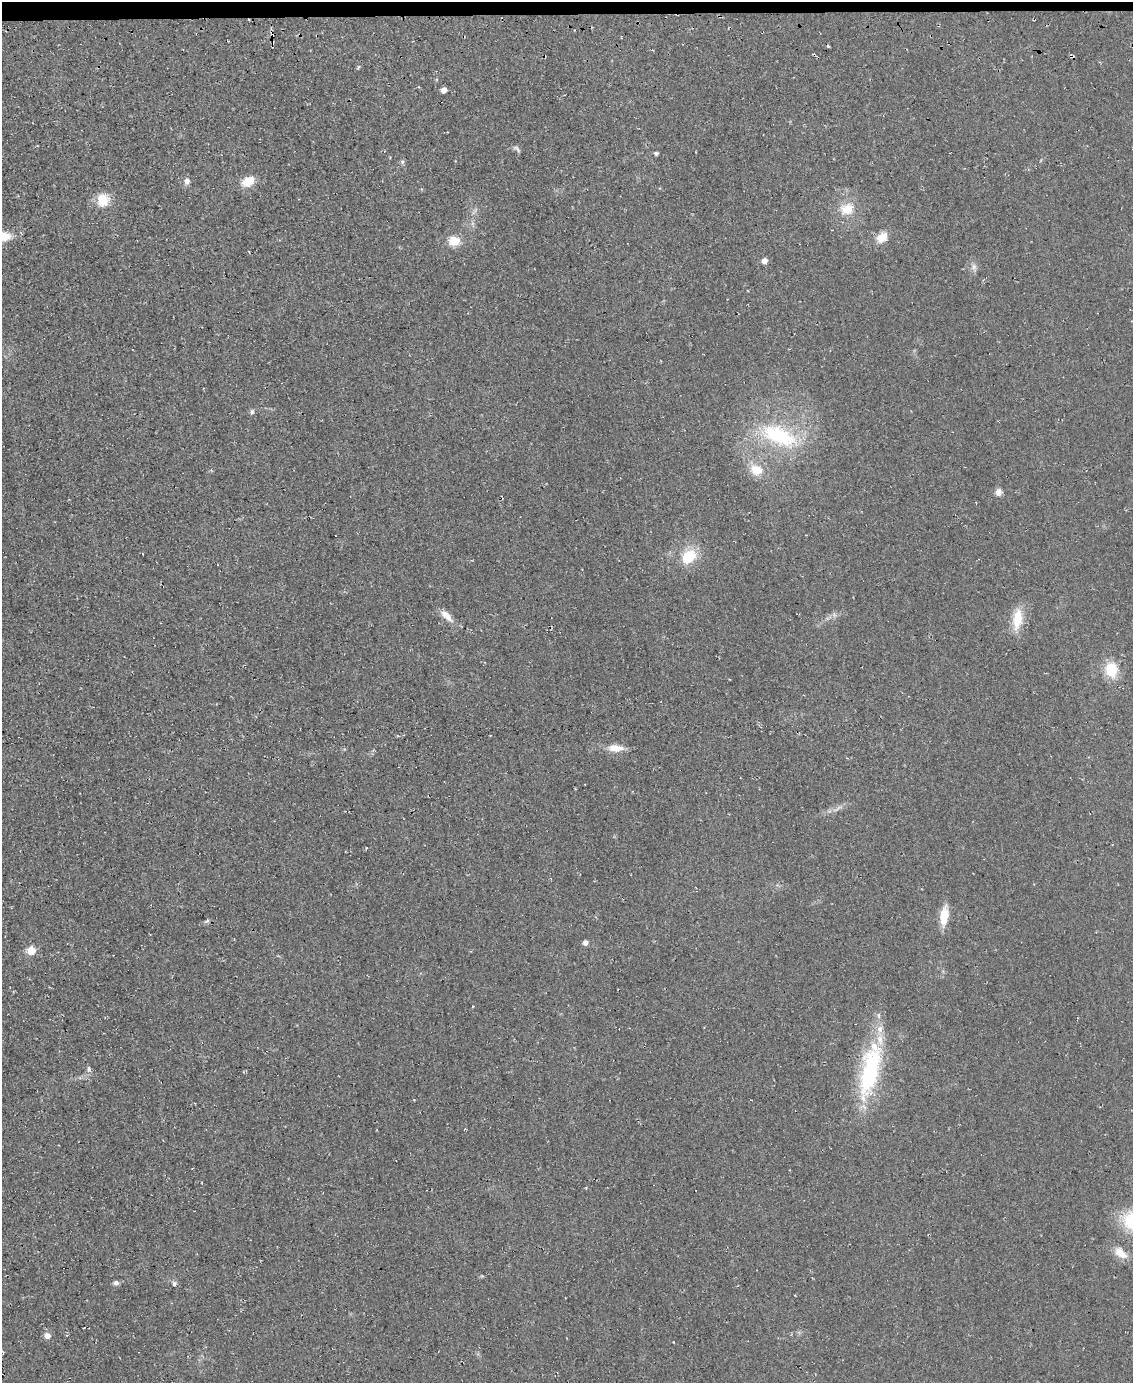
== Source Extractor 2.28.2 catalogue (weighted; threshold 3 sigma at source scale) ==
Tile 3 of 4 x 3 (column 3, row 1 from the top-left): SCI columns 2271-3401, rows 2937-4317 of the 4561 x 4553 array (HDU 1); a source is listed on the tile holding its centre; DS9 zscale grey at full resolution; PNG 1135 x 1385 px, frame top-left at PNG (2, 2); no overlay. Shown black and unused: <1% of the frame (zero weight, under 2 of 3 exposures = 3% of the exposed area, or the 3 px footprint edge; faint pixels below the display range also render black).
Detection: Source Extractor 2.28.2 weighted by HDU 2 'WHT'; one run over the whole footprint, this tile lists its part. Background 0.0474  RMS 0.013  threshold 0.0589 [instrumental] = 3 sigma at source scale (4.5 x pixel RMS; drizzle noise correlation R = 1.50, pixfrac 1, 0.05/0.05 arcsec/px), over >= 5 px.
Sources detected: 40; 3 cosmic-ray / hot-pixel residue — not listed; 3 inside a brighter listed object's ellipse — not listed separately; the other 34 listed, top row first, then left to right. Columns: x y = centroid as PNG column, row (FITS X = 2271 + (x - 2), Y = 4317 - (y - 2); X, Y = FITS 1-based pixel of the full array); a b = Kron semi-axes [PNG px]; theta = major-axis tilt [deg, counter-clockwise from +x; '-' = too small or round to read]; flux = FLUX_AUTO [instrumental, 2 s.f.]
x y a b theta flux
1072 56 5 4 - 2.4
358 67 5 4 - 2.4
444 90 5 5 - 12
517 149 12 5 -40 3.4
656 153 4 4 - 3.1
402 162 6 5 - 2.8
187 181 9 8 - 6.1
248 181 12 8 27 26
103 200 17 15 83 24
847 209 19 15 20 26
882 237 16 11 38 16
454 241 12 10 2 21
764 261 5 5 - 10
974 267 11 8 -86 5.9
252 412 6 5 - 3
779 436 53 23 -23 120
756 470 19 15 -19 24
998 492 9 8 - 6.9
689 556 19 14 42 39
446 616 20 8 -43 13
1017 619 28 12 83 31
1111 670 17 14 -80 36
616 748 22 9 -1 15
837 809 20 3 32 5.1
944 916 24 9 82 24
207 921 8 4 36 2.6
585 942 5 5 - 7.4
31 950 5 5 - 40
89 1068 7 5 -83 2.9
870 1071 69 22 76 150
1120 1253 19 10 -37 18
116 1283 8 6 0 3.7
174 1284 6 6 - 3.2
47 1336 7 7 - 7.1
Overlapping masked pixels (flux is a lower limit): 1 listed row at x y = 1072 56